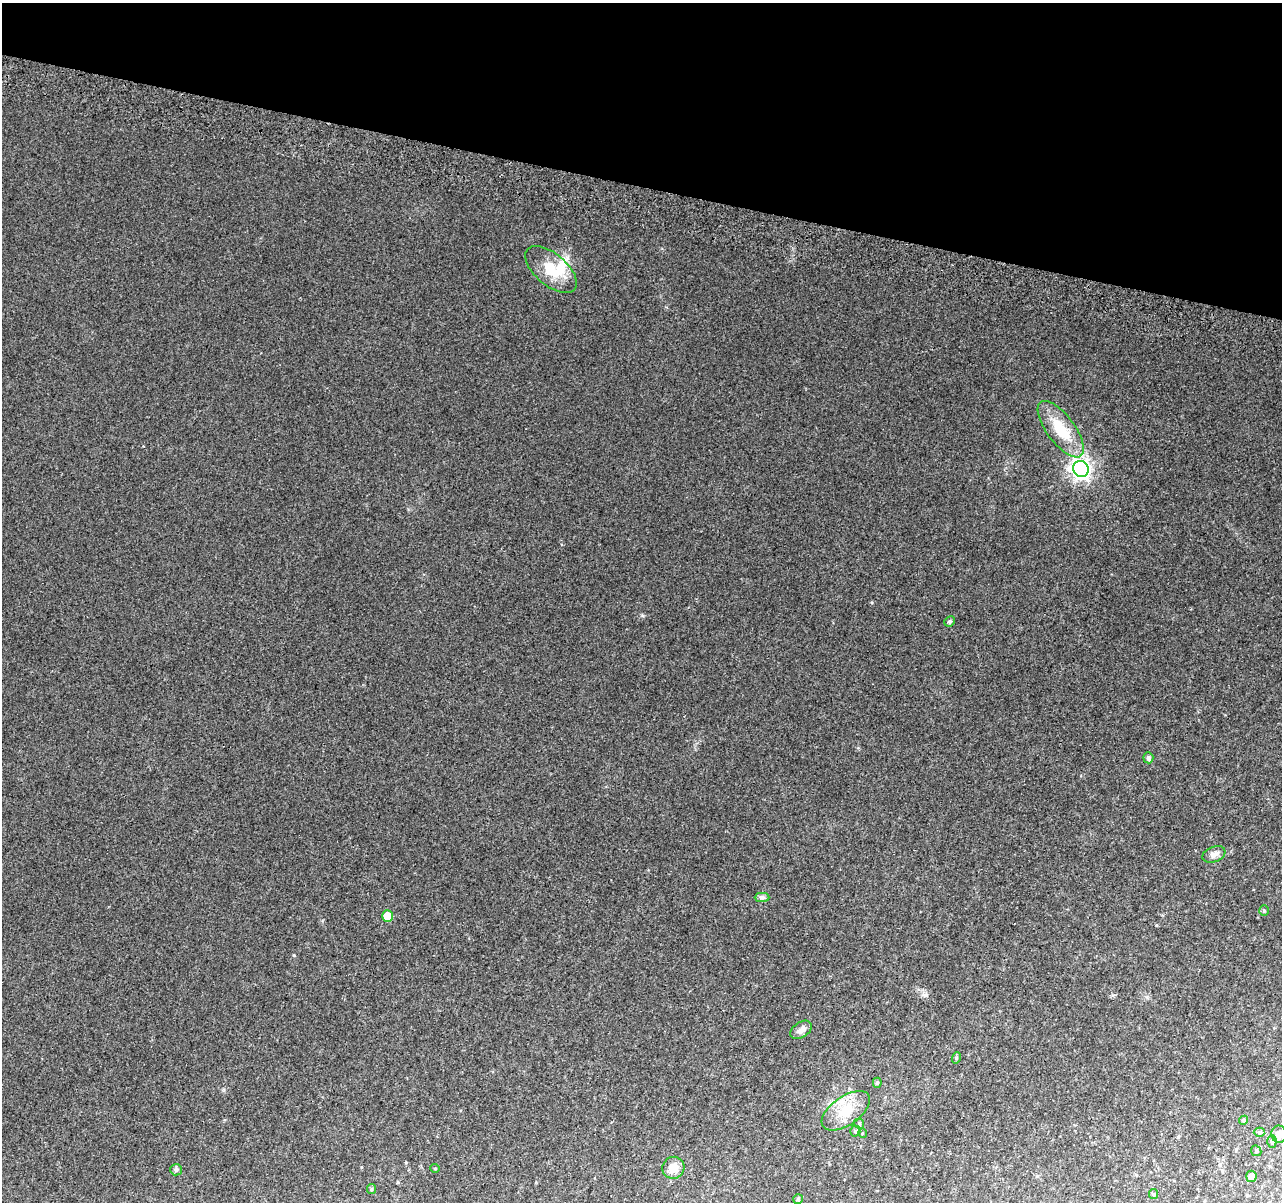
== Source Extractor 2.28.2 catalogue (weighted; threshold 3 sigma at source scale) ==
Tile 2 of 4 x 4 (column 2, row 1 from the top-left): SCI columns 1300-2579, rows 3930-5129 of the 5152 x 5395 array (HDU 1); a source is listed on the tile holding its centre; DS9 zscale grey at full resolution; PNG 1284 x 1204 px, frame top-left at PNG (2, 3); each listed source drawn as its Kron ellipse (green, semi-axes under 4 px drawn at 4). Shown black and unused: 15% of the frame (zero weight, under 2 of 3 exposures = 2% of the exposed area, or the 3 px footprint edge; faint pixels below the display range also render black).
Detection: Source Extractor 2.28.2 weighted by HDU 2 'WHT'; one run over the whole footprint, this tile lists its part. Background 0.0671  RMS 0.0096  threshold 0.0433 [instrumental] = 3 sigma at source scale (4.5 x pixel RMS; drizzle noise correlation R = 1.50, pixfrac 1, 0.0396/0.0396 arcsec/px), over >= 5 px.
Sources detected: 30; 1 inside a brighter object's white glare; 1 cosmic-ray / hot-pixel residue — neither listed nor drawn; the other 28 listed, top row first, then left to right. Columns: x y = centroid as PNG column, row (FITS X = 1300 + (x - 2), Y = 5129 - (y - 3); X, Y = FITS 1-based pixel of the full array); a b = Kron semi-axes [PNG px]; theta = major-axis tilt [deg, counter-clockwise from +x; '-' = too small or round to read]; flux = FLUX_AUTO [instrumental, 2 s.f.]
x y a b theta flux
551 269 31 16 -40 26
1061 429 33 14 -53 30
1081 469 8 7 - 430
950 621 5 5 - 1.9
1148 758 5 5 - 2.8
1214 854 12 7 22 4.7
762 897 7 4 1 2.1
1264 910 5 5 - 1.4
387 916 5 5 - 19
801 1030 12 7 35 4.7
956 1058 6 4 71 1.1
877 1083 5 4 - 1.4
846 1111 28 14 35 23
1244 1120 5 4 - 1.7
859 1124 5 4 - 1.3
855 1131 5 5 - 1.4
1259 1132 6 4 0 1.7
862 1133 5 3 - 0.76
1279 1134 8 8 - 9.2
1272 1141 6 4 89 1.6
1256 1151 6 5 - 1.3
435 1168 5 3 - 0.72
673 1168 11 10 - 10
176 1170 6 5 - 1.7
1251 1176 5 5 - 3.7
371 1189 5 4 - 1.2
1154 1194 5 4 - 1.2
798 1199 5 5 - 1.5
Isophote crosses this tile's border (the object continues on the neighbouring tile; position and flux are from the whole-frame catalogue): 1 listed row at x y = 1279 1134
Unlisted compact peaks at least as high as the median listed source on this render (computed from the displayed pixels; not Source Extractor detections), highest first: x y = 642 615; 294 955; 872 602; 926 995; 1156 925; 224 1090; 1113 995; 406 1163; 361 1167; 666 307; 1147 997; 408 509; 858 748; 398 1182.